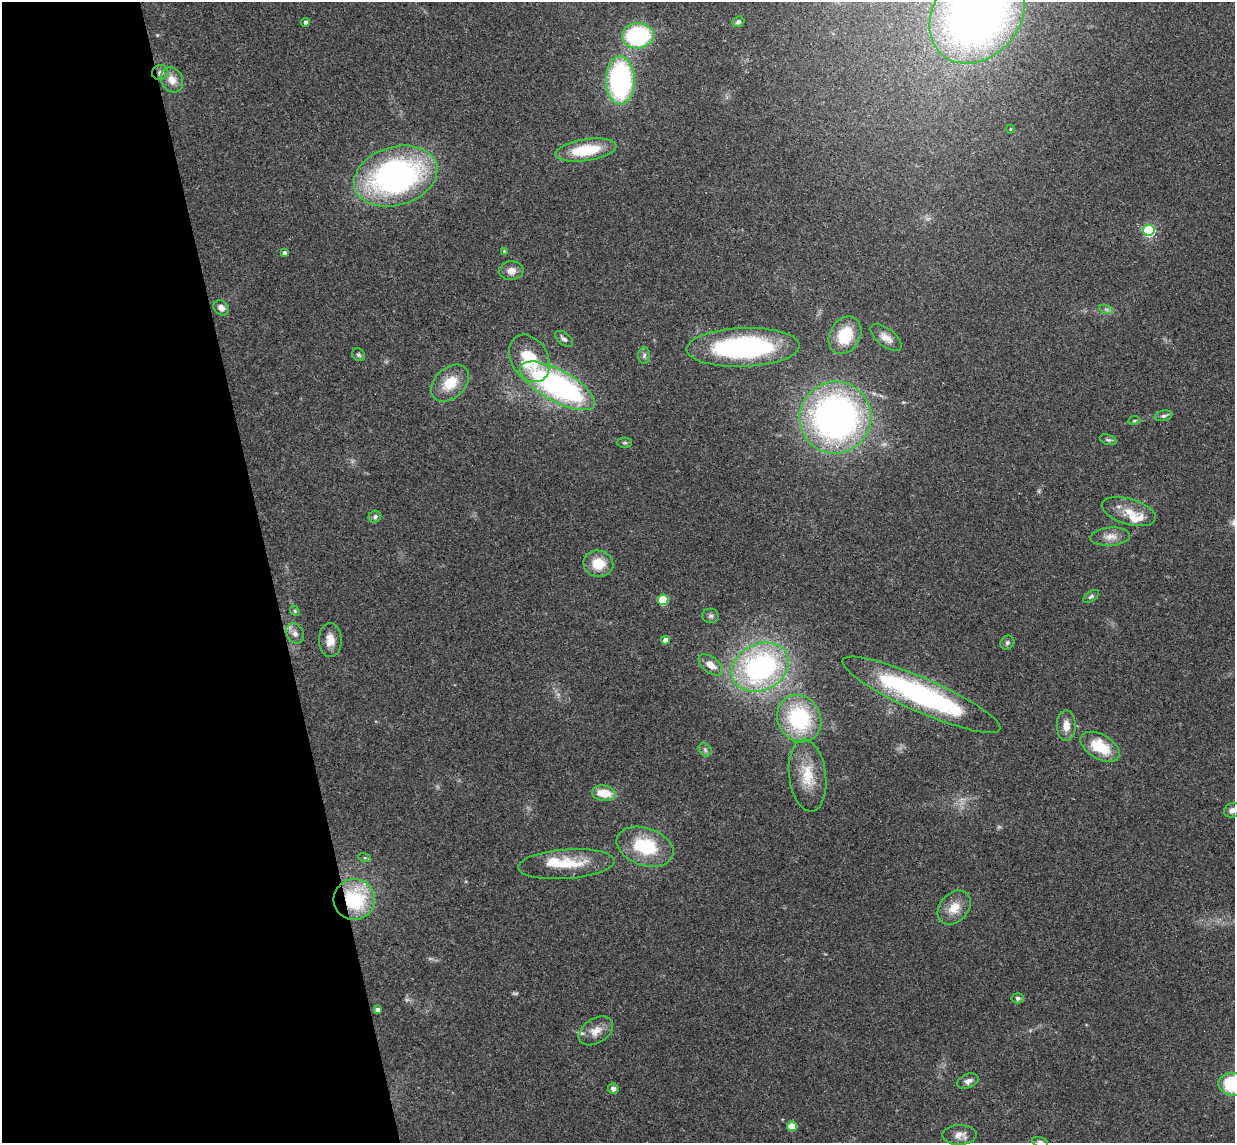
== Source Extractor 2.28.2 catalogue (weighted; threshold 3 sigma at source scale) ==
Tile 5 of 4 x 4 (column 1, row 2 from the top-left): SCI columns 57-1289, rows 2437-3577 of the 5046 x 4985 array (HDU 1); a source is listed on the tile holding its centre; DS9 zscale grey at full resolution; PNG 1237 x 1145 px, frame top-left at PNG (2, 2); each listed source drawn as its Kron ellipse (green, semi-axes under 4 px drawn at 4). Shown black and unused: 22% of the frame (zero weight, under 3 of 4 exposures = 6% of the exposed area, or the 3 px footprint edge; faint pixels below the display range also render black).
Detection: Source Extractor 2.28.2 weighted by HDU 2 'WHT'; one run over the whole footprint, this tile lists its part. Background 0.158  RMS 0.0071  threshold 0.0321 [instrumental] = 3 sigma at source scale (4.5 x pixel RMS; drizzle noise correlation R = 1.50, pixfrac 1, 0.05/0.05 arcsec/px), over >= 5 px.
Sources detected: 70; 1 too faint to see at this stretch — neither listed nor drawn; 3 inside a brighter listed object's ellipse — not listed separately; the other 66 listed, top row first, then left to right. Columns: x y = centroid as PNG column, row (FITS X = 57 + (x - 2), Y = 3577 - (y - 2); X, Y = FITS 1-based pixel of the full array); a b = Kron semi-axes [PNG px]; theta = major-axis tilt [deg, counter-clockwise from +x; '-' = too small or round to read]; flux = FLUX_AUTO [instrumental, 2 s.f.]
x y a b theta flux
977 14 53 42 49 420
306 22 4 4 - 2.6
738 22 6 5 - 1.7
638 36 16 12 4 80
160 73 8 7 - 2.8
172 80 13 10 -63 7.6
620 80 24 14 -89 130
1010 129 4 4 - 0.65
586 150 31 11 9 30
396 176 43 29 17 200
1149 230 6 5 - 95
504 251 4 4 - 0.7
284 253 4 4 - 1.8
511 271 12 9 4 5.5
221 308 8 6 -44 3.9
1106 309 7 4 -19 1.5
845 335 20 15 60 24
886 338 18 8 -38 6.5
564 339 10 6 -37 2.4
743 347 56 19 2 110
359 355 7 6 - 1.5
644 355 8 6 86 2
529 358 25 18 -60 34
450 383 22 15 43 18
558 386 42 15 -29 170
1163 416 9 5 13 1.9
835 417 36 36 - 300
1134 420 6 3 9 0.86
1108 440 8 5 -20 1.4
625 443 7 5 1 1.3
1129 512 28 13 -16 13
375 517 6 6 - 2
1110 537 20 9 4 6.4
598 564 15 13 -13 16
1091 596 9 4 37 1.6
663 600 5 5 - 33
295 611 5 4 - 0.9
711 616 8 7 - 2
295 633 11 8 -57 4
330 640 17 11 -88 7.7
665 640 4 4 - 5.3
1007 643 7 6 - 1.8
711 665 14 8 -38 7.6
760 667 30 23 26 150
921 695 86 17 -24 150
799 719 24 21 -61 60
1066 726 15 9 -89 7.3
1100 747 21 12 -30 24
705 750 7 5 -47 1.6
808 775 36 18 -83 23
604 793 12 8 -7 14
1232 810 8 7 - 3.1
645 847 29 18 -18 41
365 858 6 4 -18 0.93
566 864 48 14 4 26
354 899 21 20 - 54
954 908 19 14 47 12
1018 998 6 5 - 1.7
377 1010 4 4 - 2.9
596 1031 18 12 33 8.9
968 1081 11 7 21 3.5
1233 1084 15 11 -8 46
613 1089 5 5 - 3.5
792 1126 5 5 - 17
960 1135 17 10 1 6
1040 1142 8 4 -16 1.6
Overlapping masked pixels (flux is a lower limit): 2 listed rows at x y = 160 73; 354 899
Isophote crosses this tile's border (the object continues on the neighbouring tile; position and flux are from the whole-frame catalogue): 4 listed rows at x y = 977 14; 1232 810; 1233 1084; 1040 1142